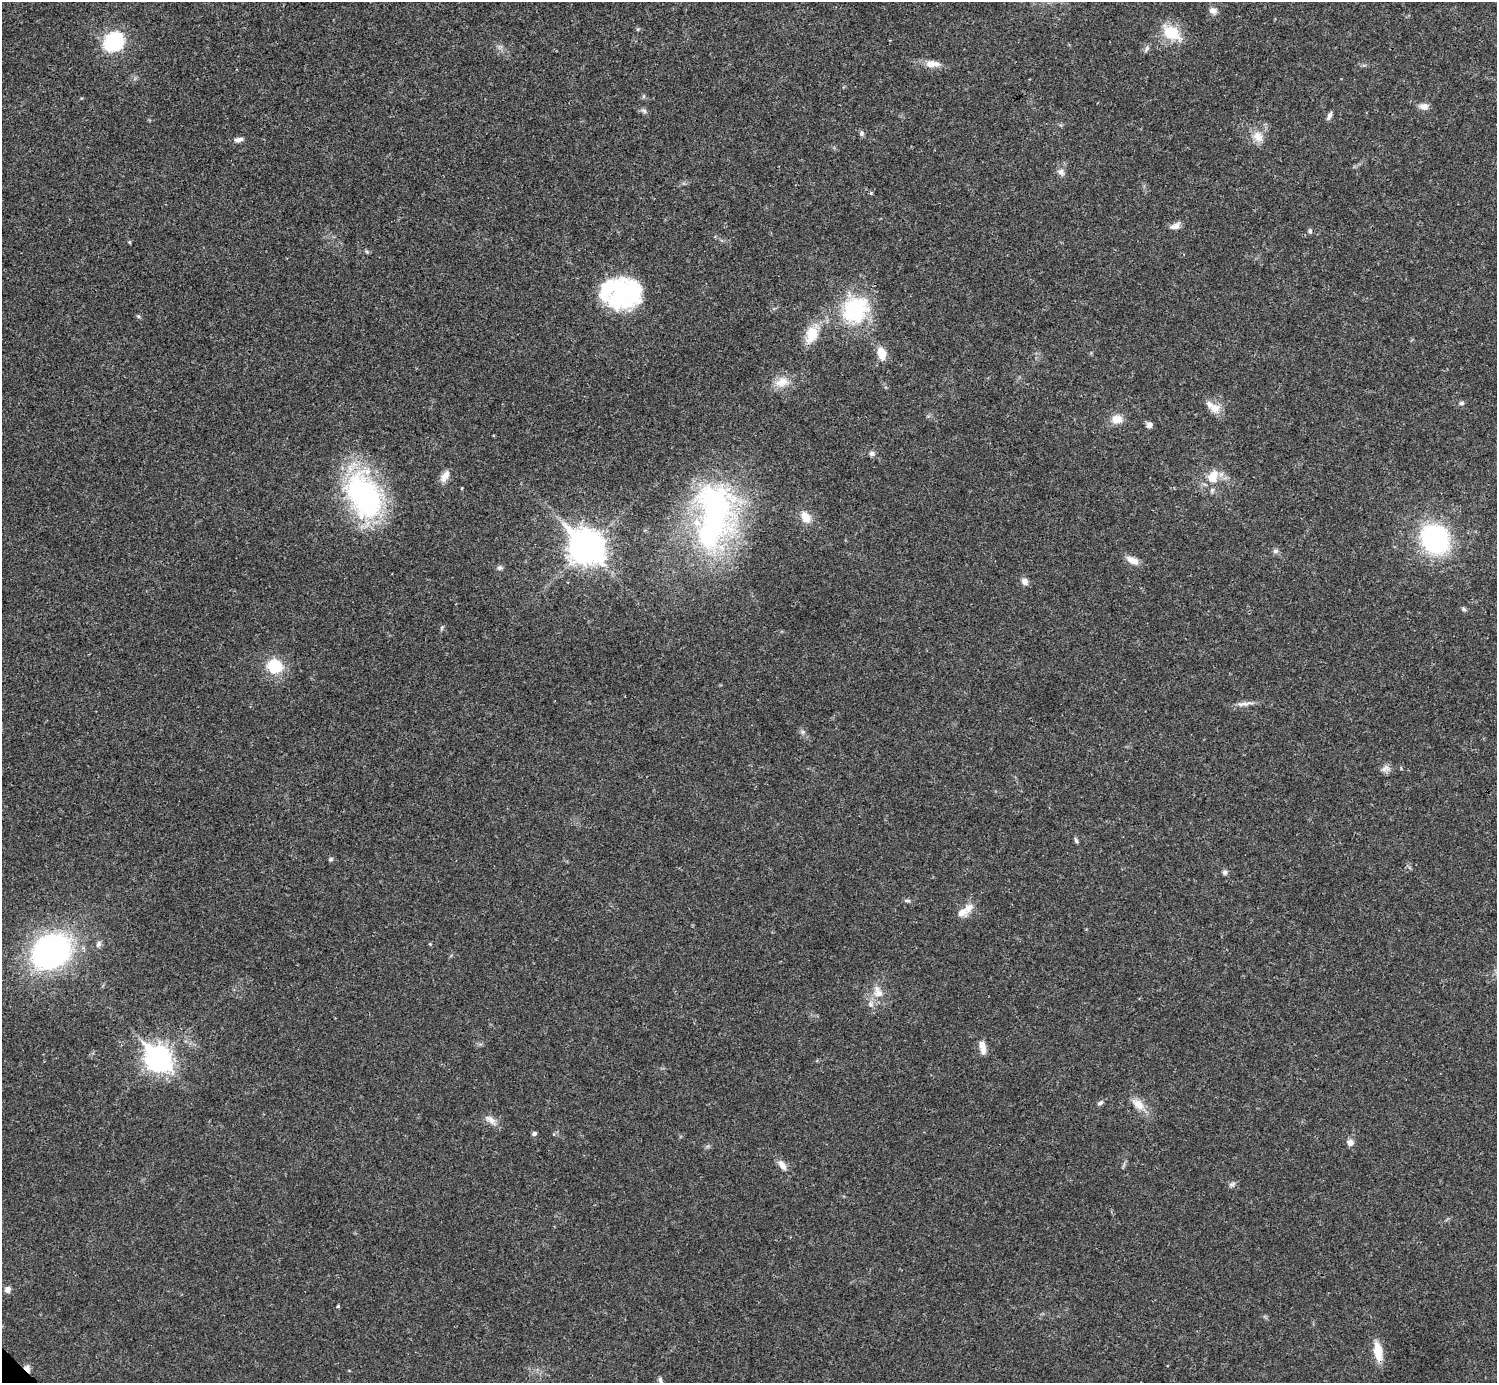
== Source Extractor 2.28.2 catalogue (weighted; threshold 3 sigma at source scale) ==
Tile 10 of 4 x 4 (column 2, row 3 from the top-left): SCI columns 1495-2989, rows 1539-2919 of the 5981 x 5981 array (HDU 1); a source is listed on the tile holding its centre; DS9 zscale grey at full resolution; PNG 1499 x 1385 px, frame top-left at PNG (2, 2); no overlay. Shown black and unused: <1% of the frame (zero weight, under 3 of 4 exposures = <1% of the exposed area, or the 3 px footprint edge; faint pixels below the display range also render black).
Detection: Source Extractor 2.28.2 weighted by HDU 2 'WHT'; one run over the whole footprint, this tile lists its part. Background 0.0207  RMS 0.0023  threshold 0.0101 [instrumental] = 3 sigma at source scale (4.5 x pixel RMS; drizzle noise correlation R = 1.50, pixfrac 1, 0.05/0.05 arcsec/px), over >= 5 px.
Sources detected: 73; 2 inside a brighter object's white glare — not listed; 4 inside a brighter listed object's ellipse — not listed separately; the other 67 listed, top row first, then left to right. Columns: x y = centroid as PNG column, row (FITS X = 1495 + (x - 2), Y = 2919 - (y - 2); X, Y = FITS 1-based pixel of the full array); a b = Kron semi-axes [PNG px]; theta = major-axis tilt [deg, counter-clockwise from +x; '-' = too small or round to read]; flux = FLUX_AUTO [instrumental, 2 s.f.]
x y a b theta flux
1213 11 10 8 -27 1.1
1171 33 23 18 -29 6.3
114 41 16 13 46 20
1147 49 10 5 59 0.58
932 64 21 9 -1 2.3
1424 106 11 8 4 1.3
644 111 8 5 -30 0.56
1329 116 11 5 65 0.74
861 133 7 6 - 0.51
1258 137 17 11 -48 2.4
239 140 11 6 9 0.93
1061 172 11 8 -45 0.99
871 193 5 4 - 0.3
1175 226 15 8 22 1.3
1310 231 6 5 - 0.39
129 242 6 4 -89 0.24
620 293 43 23 82 18
855 310 37 31 45 19
138 316 6 3 -19 0.31
812 334 27 15 69 5
881 353 15 9 -75 3.2
782 382 19 12 18 3.2
1461 403 6 5 - 0.45
1215 408 16 12 -16 2.4
1117 419 14 10 3 2.4
1149 425 6 6 - 1
872 453 8 6 -27 0.65
445 476 15 8 58 1.8
1212 479 16 12 -11 3.4
364 495 52 34 -62 45
714 516 90 46 84 64
805 517 17 12 -60 2.6
1435 539 21 18 -55 44
586 548 14 11 -43 360
1275 551 8 6 16 0.58
1132 560 16 8 -25 1.9
500 568 8 6 4 0.55
1025 581 9 8 - 1
1463 609 7 5 -17 0.43
442 627 6 4 44 0.33
275 666 17 15 -19 7.7
1244 704 28 5 4 1.4
803 732 7 4 90 0.45
1386 768 12 8 20 1.1
1076 840 7 4 -69 0.46
330 859 6 5 - 0.36
1225 872 7 6 - 0.6
907 901 9 3 -13 0.41
969 908 14 10 56 2.1
98 944 9 6 67 0.75
430 944 4 4 - 0.2
51 952 32 26 30 71
878 992 19 12 -65 2.8
982 1045 11 8 -72 1.6
158 1059 11 8 -45 190
1100 1103 8 5 29 0.54
1138 1104 19 11 -40 2.7
490 1120 17 9 -37 1.7
534 1134 6 5 - 0.45
1350 1142 8 8 - 1.1
782 1165 13 7 -50 1.6
1232 1184 9 6 19 0.67
7 1290 7 6 - 1.2
338 1306 6 3 32 0.29
1378 1352 25 9 -82 3.8
27 1368 10 6 -56 1.1
660 1380 9 5 -67 0.54
Overlapping masked pixels (flux is a lower limit): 2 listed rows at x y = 1378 1352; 27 1368